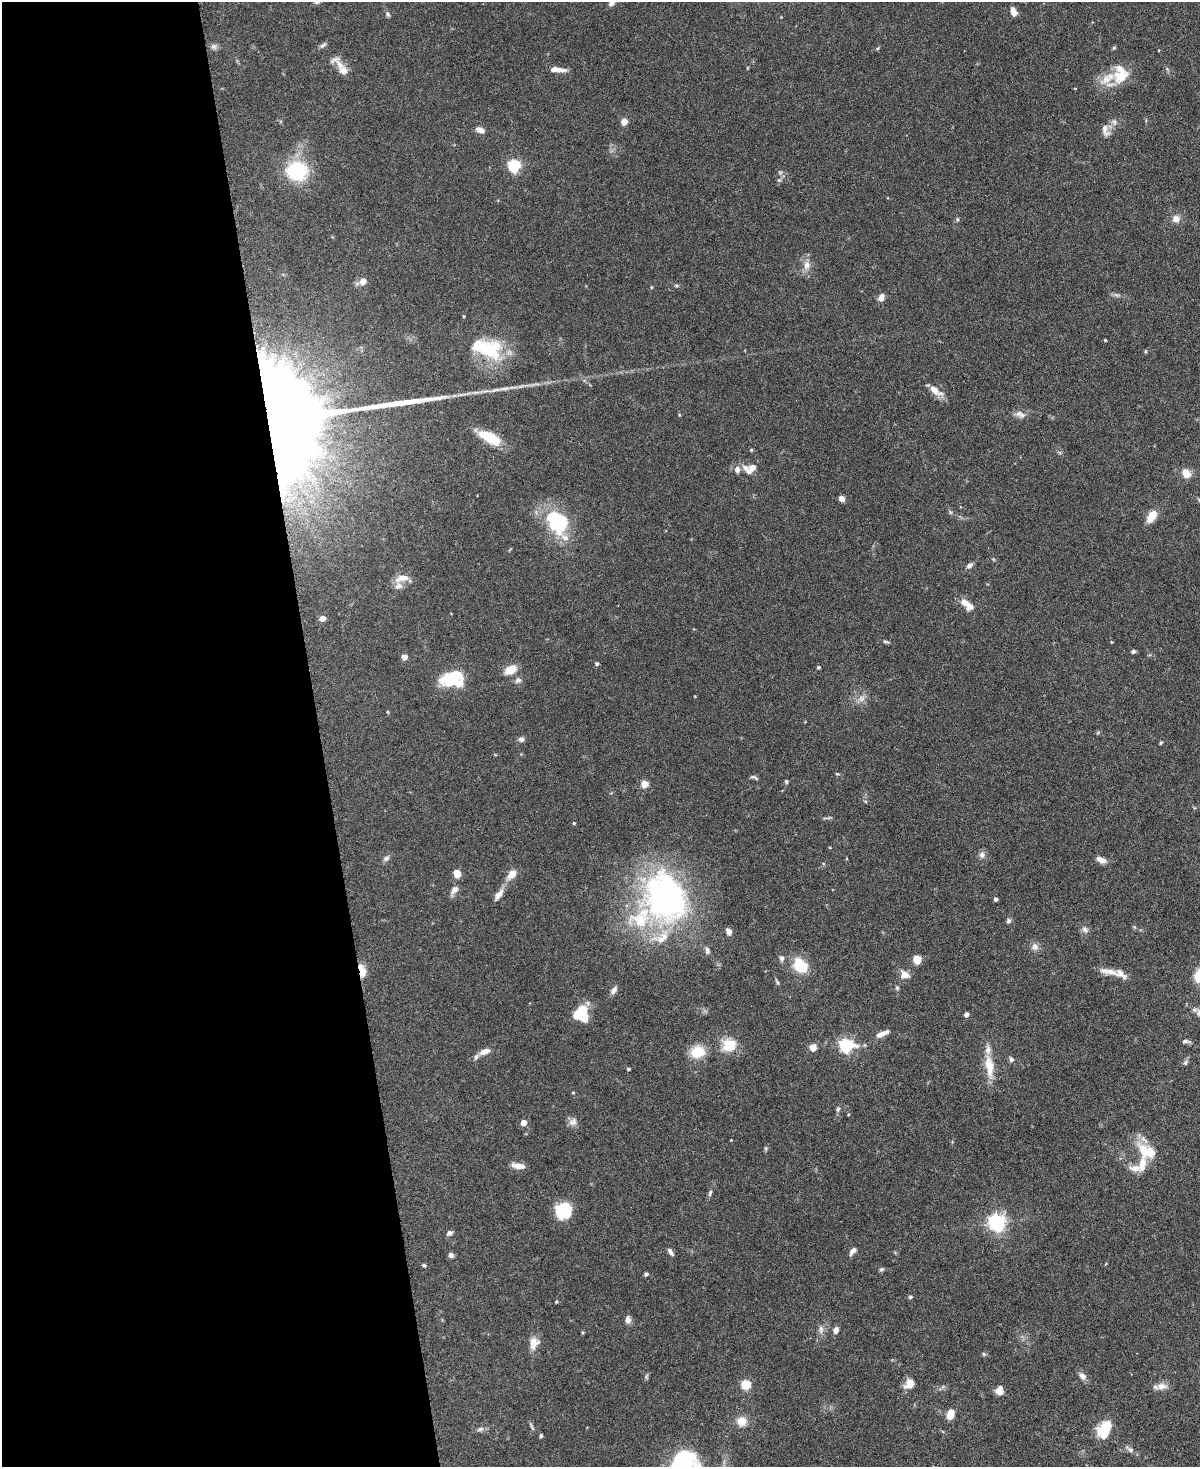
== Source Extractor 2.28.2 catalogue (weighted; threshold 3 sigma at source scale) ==
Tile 5 of 4 x 3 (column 1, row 2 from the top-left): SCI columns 7-1204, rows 1603-3067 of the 4803 x 4819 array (HDU 1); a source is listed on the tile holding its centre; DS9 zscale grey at full resolution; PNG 1202 x 1469 px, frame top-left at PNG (2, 2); no overlay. Shown black and unused: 27% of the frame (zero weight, under 3 of 6 exposures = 2% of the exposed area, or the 3 px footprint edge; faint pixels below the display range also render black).
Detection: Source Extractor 2.28.2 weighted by HDU 2 'WHT'; one run over the whole footprint, this tile lists its part. Background 0.0911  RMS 0.0035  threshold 0.0143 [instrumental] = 3 sigma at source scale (4.09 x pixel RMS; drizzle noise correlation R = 1.36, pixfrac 0.8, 0.05/0.05 arcsec/px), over >= 5 px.
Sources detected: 160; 1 too faint to see at this stretch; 2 inside a brighter object's white glare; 1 long thin detection or spike segment (spike, bleed or trail) — not listed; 17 inside a brighter listed object's ellipse — not listed separately; the other 139 listed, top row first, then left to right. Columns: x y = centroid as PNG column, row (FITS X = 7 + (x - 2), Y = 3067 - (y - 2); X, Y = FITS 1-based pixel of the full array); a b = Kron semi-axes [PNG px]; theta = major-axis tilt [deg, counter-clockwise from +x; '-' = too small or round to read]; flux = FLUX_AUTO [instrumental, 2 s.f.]
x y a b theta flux
611 3 9 7 59 1.3
1013 12 8 6 -63 2.7
388 14 8 5 -59 0.7
214 46 9 8 - 1
878 48 6 3 70 0.36
1114 48 5 4 - 0.43
340 65 30 11 -45 4.3
747 68 5 3 - 0.26
557 69 19 6 -3 2.9
1107 78 47 14 22 7.8
624 122 4 4 - 6.4
1114 122 10 5 -72 1
480 130 9 6 -23 2
1105 130 17 9 -71 2.3
514 165 5 5 - 49
297 171 20 18 -14 22
780 173 6 5 - 0.64
779 180 5 5 - 0.48
957 219 6 4 72 0.5
1176 219 9 9 - 2.2
807 265 12 9 84 2.6
362 281 11 7 22 2.5
676 285 6 4 -1 0.44
651 287 5 3 - 0.25
1116 295 10 4 -27 0.81
881 297 7 5 60 2.7
464 316 5 3 - 0.3
1105 340 3 3 - 0.31
487 349 42 29 -10 20
1145 351 4 4 - 0.38
936 391 22 9 -35 3.3
1019 413 12 9 3 1.9
283 420 65 44 -79 1300
490 438 24 10 -28 10
751 450 4 3 - 0.31
750 468 18 10 11 4
1186 473 10 8 -54 4
842 498 6 5 - 1.8
950 512 7 4 -45 0.51
1152 516 12 7 57 5.8
557 522 29 21 -56 23
969 565 9 5 31 1.1
402 578 21 9 12 3.4
965 603 10 8 -35 3
322 618 4 4 - 3.9
886 642 9 4 -16 0.61
1111 642 4 3 - 0.26
1133 652 6 5 - 0.58
404 657 4 4 - 4.3
597 664 4 4 - 0.76
818 667 4 4 - 0.61
510 670 11 7 28 5.6
454 679 24 15 54 9.8
518 680 9 7 39 1.2
695 696 4 2 - 0.22
861 698 10 9 - 1.9
521 739 7 6 - 1.1
1161 743 4 4 - 0.42
837 774 5 4 - 0.36
754 777 11 4 -22 0.66
786 782 5 4 - 0.44
644 784 5 4 - 8.6
574 823 4 3 - 0.35
982 855 10 8 87 1.4
386 858 9 6 28 1
1101 860 11 6 -24 2.3
457 873 10 8 -74 2.5
512 874 12 7 53 3.8
454 890 12 7 45 1.8
499 894 17 7 55 2.3
665 897 67 52 -70 91
996 899 4 4 - 0.78
1008 921 7 5 59 0.78
1085 929 10 7 -60 1.3
728 931 9 6 -62 1.2
1035 947 8 8 - 1.8
707 950 10 6 -83 0.93
782 958 7 6 - 1
917 960 9 8 - 2.8
800 966 19 15 -45 9.2
362 970 17 8 -75 3.6
1110 972 18 9 -12 3.4
905 975 11 9 -30 2.6
777 982 10 4 -65 0.58
897 988 5 5 - 0.49
614 990 11 7 56 1.4
1199 1013 9 7 87 1.1
966 1014 4 4 - 1.7
582 1015 14 11 -72 15
882 1034 19 6 23 2.1
1186 1041 11 5 -2 0.86
729 1045 18 15 20 7.6
846 1045 6 6 - 65
813 1048 8 8 - 2.5
484 1051 13 6 20 2.6
698 1052 13 11 16 9.2
1011 1059 8 6 -72 0.79
1185 1062 8 6 55 0.73
989 1066 34 12 -83 6.8
628 1069 3 3 - 0.52
573 1093 5 3 - 0.29
838 1109 7 6 - 0.69
523 1122 5 5 - 2.5
573 1122 12 9 45 1.7
1147 1152 29 16 -32 9.1
518 1166 16 6 -9 2.5
1135 1168 16 9 -5 2.9
710 1193 10 5 72 0.79
563 1210 16 15 - 12
997 1222 6 6 - 130
449 1233 7 5 20 1.1
853 1251 10 5 50 1.6
670 1252 10 5 -55 1
451 1255 6 5 - 1.2
424 1265 6 4 -21 0.44
882 1269 6 5 - 0.62
646 1274 4 4 - 0.85
910 1297 6 4 15 0.51
556 1302 4 4 - 0.34
628 1320 9 7 89 1.6
821 1329 12 6 -84 1.4
836 1330 9 6 67 1.3
582 1332 5 3 - 0.34
534 1343 16 12 72 3.5
984 1354 6 5 - 0.48
1082 1376 8 6 -52 2.1
646 1377 8 5 83 0.55
910 1383 11 8 51 3.9
746 1384 5 5 - 19
1161 1386 14 9 0 2.5
999 1391 9 8 - 2.6
950 1416 5 4 - 7.1
742 1421 11 10 - 3.8
532 1427 13 3 -64 0.68
480 1429 10 5 16 1
1105 1429 17 11 61 11
541 1436 5 3 - 0.46
1130 1449 16 6 -32 1.3
681 1462 38 24 57 34
Overlapping masked pixels (flux is a lower limit): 2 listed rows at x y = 283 420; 362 970
Isophote crosses this tile's border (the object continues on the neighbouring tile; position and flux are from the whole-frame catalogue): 3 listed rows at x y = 611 3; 1199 1013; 681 1462